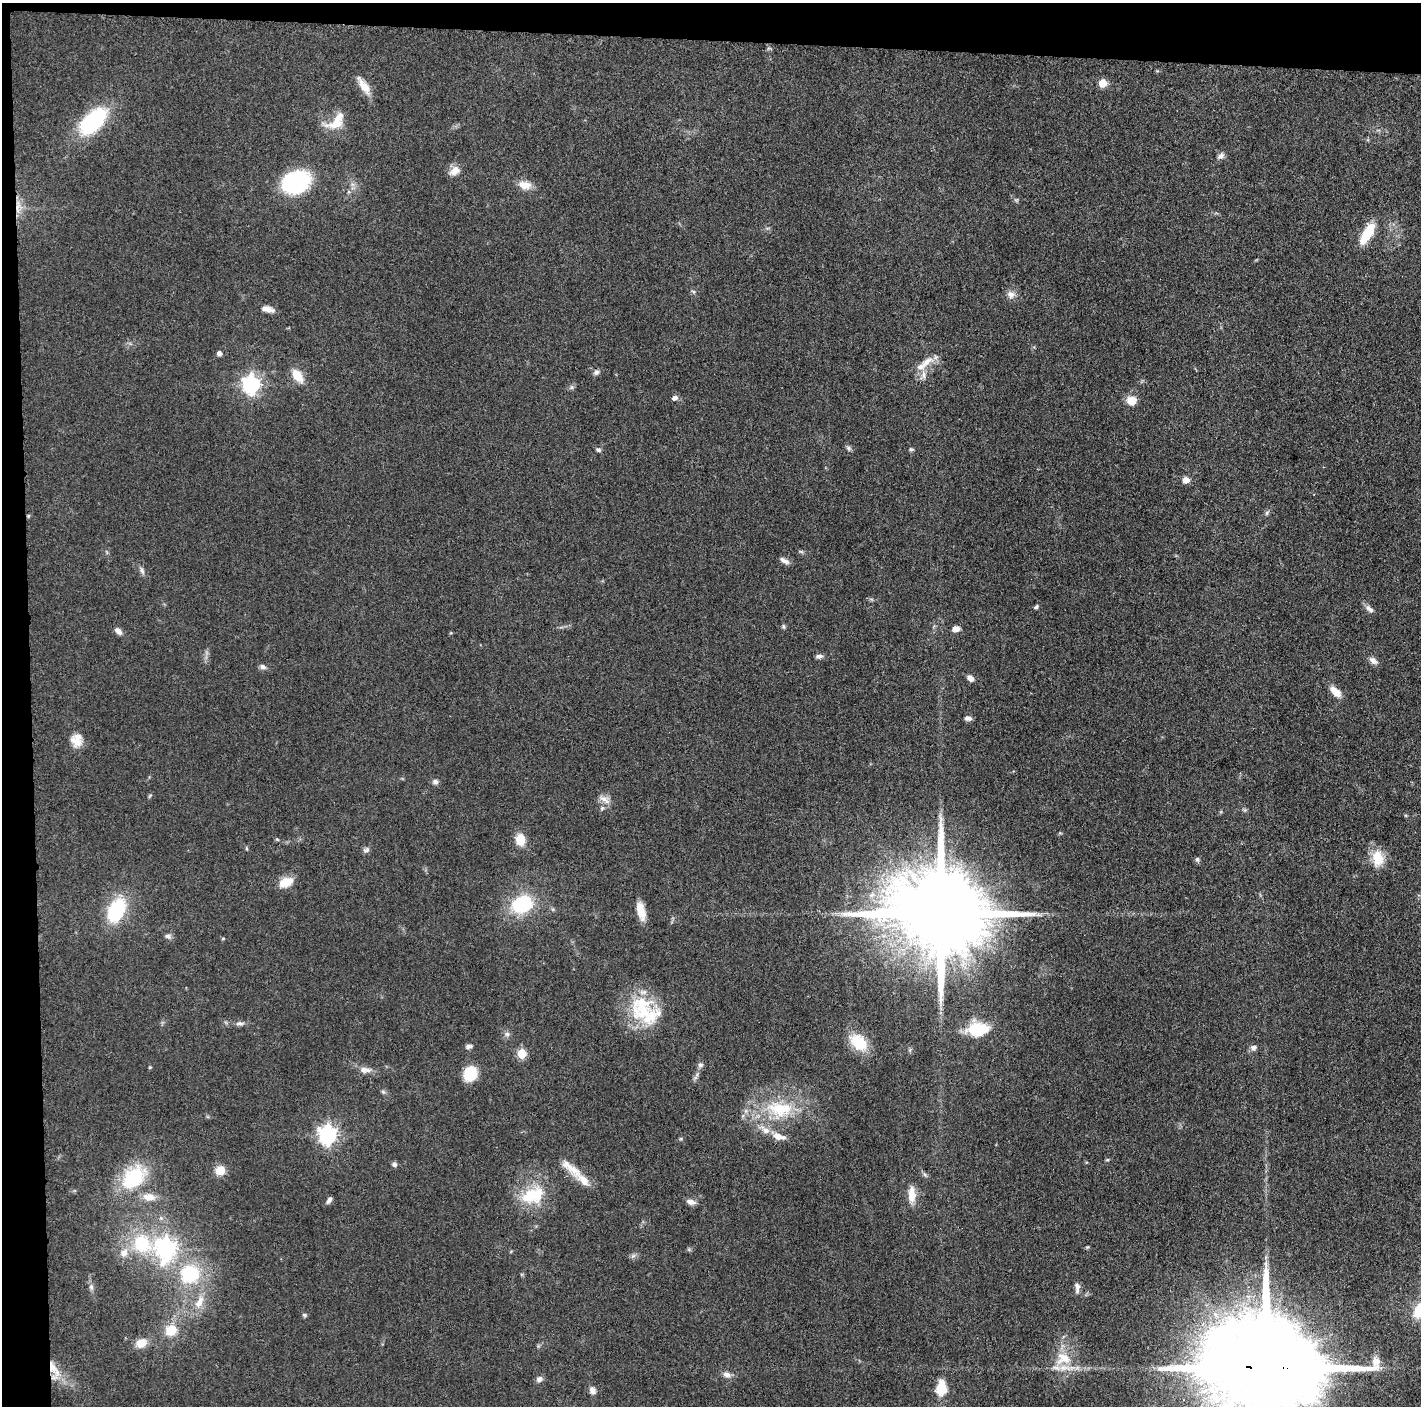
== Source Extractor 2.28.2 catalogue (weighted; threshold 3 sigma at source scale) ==
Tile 1 of 3 x 3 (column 1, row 1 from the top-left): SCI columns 7-1425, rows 2827-4230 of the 4272 x 4249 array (HDU 1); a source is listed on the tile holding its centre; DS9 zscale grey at full resolution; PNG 1423 x 1408 px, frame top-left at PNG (2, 3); no overlay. Shown black and unused: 5% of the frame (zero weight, under 3 of 5 exposures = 1% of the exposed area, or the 3 px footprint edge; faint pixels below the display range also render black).
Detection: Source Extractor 2.28.2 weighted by HDU 2 'WHT'; one run over the whole footprint, this tile lists its part. Background 0.0487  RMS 0.0052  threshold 0.0236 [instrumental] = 3 sigma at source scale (4.5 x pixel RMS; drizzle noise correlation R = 1.50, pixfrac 1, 0.05/0.05 arcsec/px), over >= 5 px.
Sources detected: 112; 1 cosmic-ray / hot-pixel residue — not listed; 6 inside a brighter listed object's ellipse — not listed separately; the other 105 listed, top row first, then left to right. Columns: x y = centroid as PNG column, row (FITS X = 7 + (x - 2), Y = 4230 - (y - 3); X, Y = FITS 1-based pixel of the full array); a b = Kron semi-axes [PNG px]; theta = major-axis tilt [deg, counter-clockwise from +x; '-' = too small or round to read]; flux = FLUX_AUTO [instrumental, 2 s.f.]
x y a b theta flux
1103 83 5 5 - 15
364 86 24 8 -56 6.8
93 121 30 15 44 55
335 124 29 9 8 7.4
1220 156 10 7 41 2
455 170 14 9 40 4.8
296 182 20 15 21 74
525 185 17 10 -11 5.9
1367 234 24 9 59 16
693 291 6 4 -19 0.71
1011 294 11 9 -16 3.2
267 309 15 6 -13 3.4
219 353 5 5 - 2
926 362 23 10 34 6.6
596 372 8 7 - 1.7
923 375 11 7 89 2.8
297 376 13 7 -53 11
251 384 7 7 - 210
571 387 6 4 -71 0.86
674 398 7 5 28 1.8
1131 400 10 9 - 7.9
849 448 8 6 -42 1.2
911 449 6 5 - 0.87
598 450 7 5 -21 1.1
1186 480 7 6 - 3.9
1267 513 7 4 89 0.91
28 516 5 4 - 0.67
784 561 13 6 -29 2.2
142 570 11 5 -66 1.6
1036 607 6 4 42 0.9
1370 609 12 6 -37 2.2
783 627 7 4 85 0.83
956 629 7 6 - 3.6
118 631 11 6 -44 2.4
819 656 8 5 7 1.9
1373 661 12 7 -38 2.6
263 667 8 5 -25 1.7
970 678 8 6 -40 2.7
1336 692 13 7 -43 6.4
968 718 8 6 -4 1.9
76 740 16 14 -83 6.5
435 782 7 7 - 1.7
150 796 6 4 45 0.63
604 799 18 7 -34 3.4
602 808 6 5 - 1.1
277 839 5 4 - 0.64
520 840 11 9 -80 9.4
246 848 5 3 - 0.59
366 850 9 6 10 1.4
1378 858 20 13 -85 11
1197 859 6 5 - 1.1
286 882 19 11 22 7.3
522 904 19 15 22 35
116 910 18 11 65 47
641 911 22 9 -76 7.3
940 913 26 20 -7 13000
1038 915 9 4 -8 1.4
168 936 9 6 -7 1.7
223 938 5 3 - 0.53
641 1004 36 21 34 24
240 1023 12 6 -2 1.9
978 1029 27 17 4 18
507 1034 6 6 - 1.4
858 1042 20 14 -43 17
469 1046 9 5 8 1.5
1253 1048 8 7 - 1.9
522 1054 5 5 - 21
700 1065 8 6 51 1.6
150 1067 4 4 - 0.58
365 1070 16 8 -5 3.6
470 1073 14 11 63 17
383 1092 6 5 - 0.95
780 1109 40 24 -9 34
327 1135 7 7 - 230
778 1136 15 9 -26 5.4
1107 1160 6 3 18 0.58
394 1164 6 6 - 1.5
571 1168 40 11 -41 9.5
220 1170 9 9 - 7.8
924 1174 7 4 -70 0.94
134 1177 36 24 43 30
912 1194 17 8 -90 8
533 1195 34 20 21 22
149 1197 17 10 -5 5.6
329 1200 9 4 53 1.6
691 1202 11 7 -11 2.9
142 1243 23 19 -39 28
166 1248 9 7 85 290
124 1253 12 9 49 4.5
633 1256 8 5 44 1.3
189 1274 22 20 31 32
91 1287 9 6 -89 1.6
1077 1288 13 6 -90 2.5
199 1302 22 10 61 7.6
1420 1310 24 14 51 16
304 1315 7 4 -27 0.87
171 1330 10 9 - 12
141 1343 13 10 23 6.1
1063 1358 24 20 -6 15
1266 1368 34 23 -5 23000
54 1369 28 9 -57 10
727 1375 12 7 -12 2.5
539 1379 9 7 32 2.1
941 1388 12 8 84 15
592 1390 9 7 -67 2.5
Overlapping masked pixels (flux is a lower limit): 3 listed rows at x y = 28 516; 1266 1368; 54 1369
Isophote crosses this tile's border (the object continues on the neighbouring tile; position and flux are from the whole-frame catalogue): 3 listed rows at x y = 1420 1310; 1266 1368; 941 1388